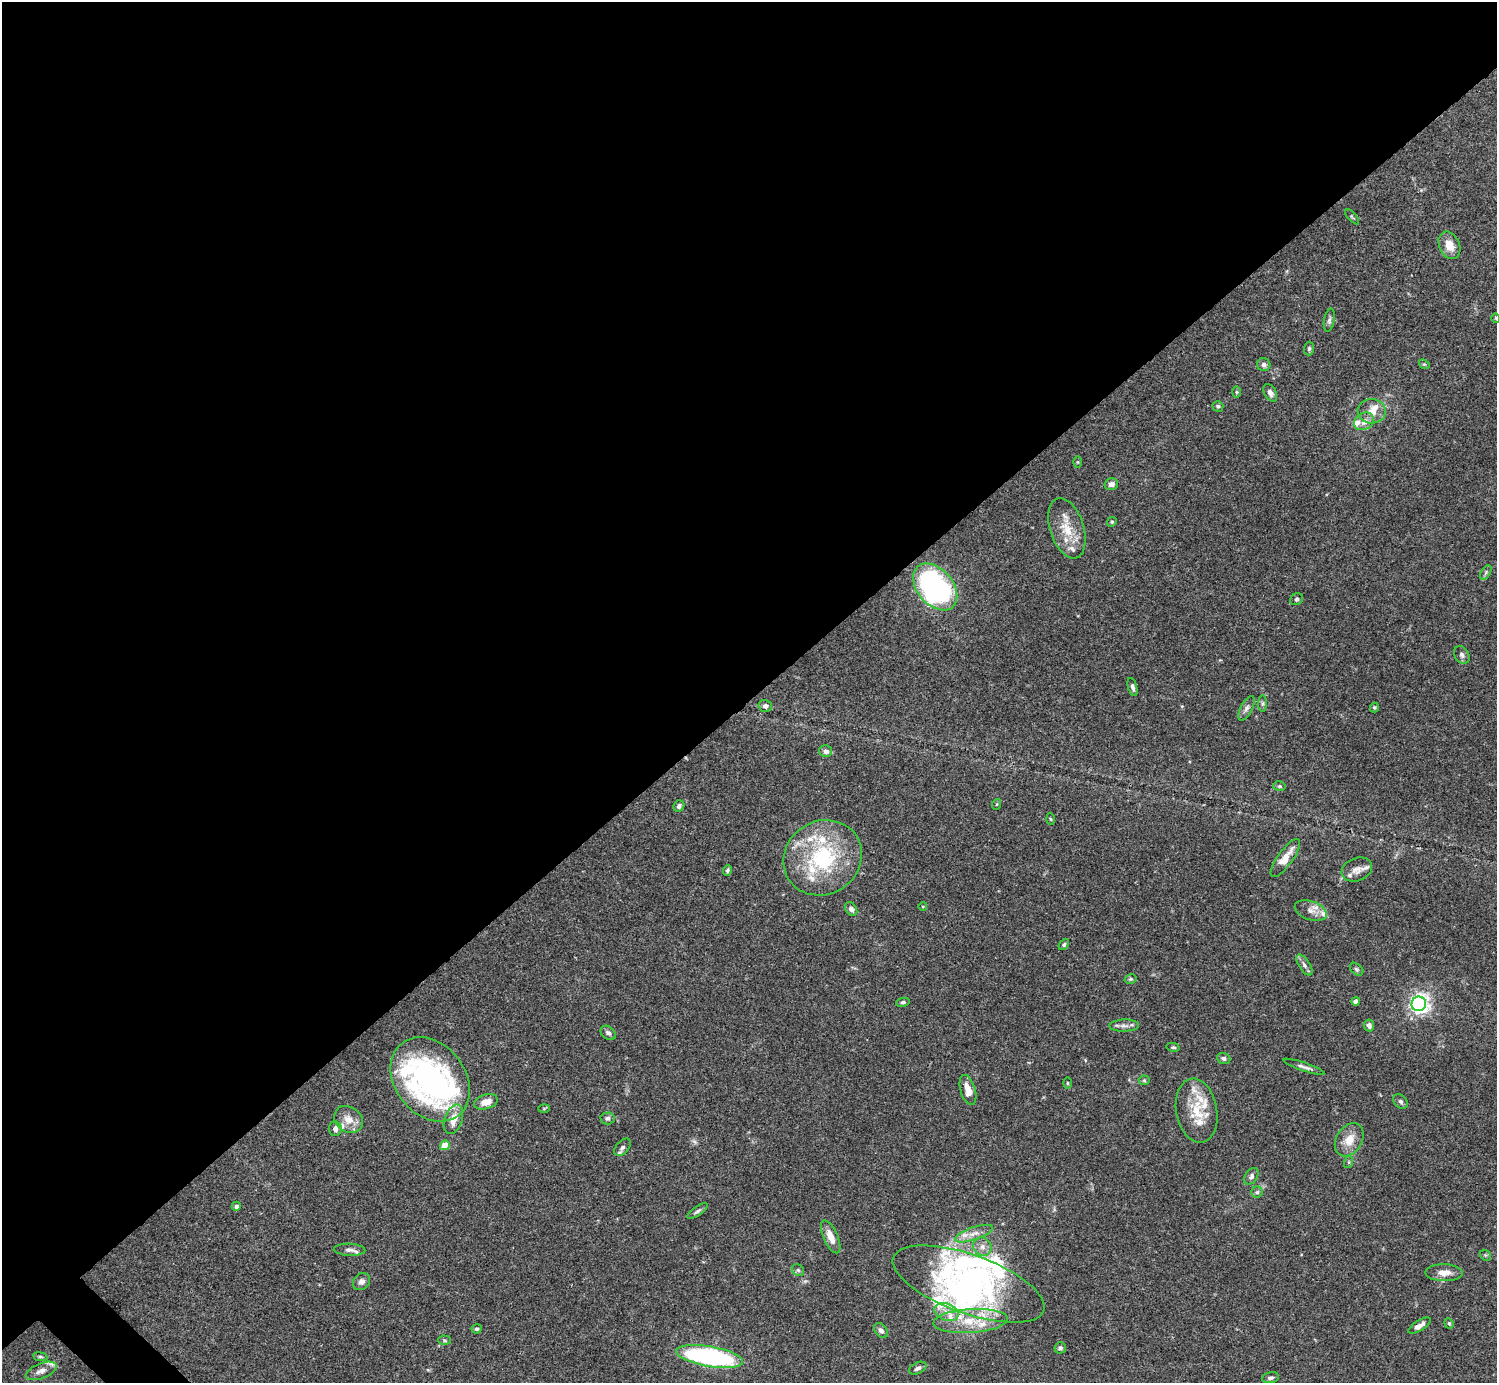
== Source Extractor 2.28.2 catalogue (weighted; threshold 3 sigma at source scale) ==
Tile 2 of 4 x 4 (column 2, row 1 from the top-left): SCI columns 1495-2989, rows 4301-5681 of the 5981 x 5981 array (HDU 1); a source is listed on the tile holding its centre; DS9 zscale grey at full resolution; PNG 1499 x 1385 px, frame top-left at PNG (2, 2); each listed source drawn as its Kron ellipse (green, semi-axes under 4 px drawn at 4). Shown black and unused: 51% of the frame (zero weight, under 3 of 4 exposures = <1% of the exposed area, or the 3 px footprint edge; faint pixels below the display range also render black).
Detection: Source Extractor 2.28.2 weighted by HDU 2 'WHT'; one run over the whole footprint, this tile lists its part. Background 0.0728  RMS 0.0032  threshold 0.0145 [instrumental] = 3 sigma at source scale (4.5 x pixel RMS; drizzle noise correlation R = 1.50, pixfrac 1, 0.05/0.05 arcsec/px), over >= 5 px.
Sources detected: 120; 1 too faint to see at this stretch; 4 inside a brighter object's white glare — neither listed nor drawn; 23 inside a brighter listed object's ellipse — not listed separately; the other 92 listed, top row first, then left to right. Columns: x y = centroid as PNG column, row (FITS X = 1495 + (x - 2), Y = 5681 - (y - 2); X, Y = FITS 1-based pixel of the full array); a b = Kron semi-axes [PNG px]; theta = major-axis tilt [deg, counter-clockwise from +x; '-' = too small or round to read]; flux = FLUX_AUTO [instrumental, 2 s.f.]
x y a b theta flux
1352 217 9 3 -49 0.4
1449 245 14 10 -65 3.9
1496 318 4 4 - 0.35
1329 320 12 5 79 0.88
1309 349 7 5 89 0.59
1424 364 6 4 -41 0.41
1264 365 7 6 - 1.2
1236 392 6 4 90 0.37
1270 393 9 6 -60 1.3
1218 406 5 5 - 0.52
1372 411 14 12 1 3.7
1364 421 10 8 30 2.7
1077 462 5 3 - 0.33
1111 484 7 6 - 1.3
1112 522 5 4 - 0.41
1067 528 31 17 -72 8
1486 572 8 4 60 0.66
935 587 27 18 -49 68
1297 599 7 5 30 0.58
1462 655 9 7 -58 0.98
1133 687 9 4 -74 0.91
1263 704 8 4 89 0.6
765 706 7 6 - 1
1374 707 5 4 - 0.4
1247 708 13 6 63 1.3
826 751 6 6 - 1.1
1279 786 6 5 - 0.6
997 804 5 3 - 0.29
679 806 6 5 - 0.91
1050 819 6 4 -87 0.33
823 858 40 36 33 32
1285 858 23 7 54 5
1357 869 16 11 22 2.4
727 870 5 3 - 0.52
923 906 4 3 - 0.26
851 909 7 5 -56 1.2
1311 911 16 9 -19 2.5
1064 945 6 4 50 0.54
1304 965 12 5 -57 1.1
1357 969 8 5 -41 0.58
1131 979 6 4 14 0.46
1356 1001 4 4 - 1.9
903 1002 7 4 10 0.53
1419 1004 7 7 - 120
1369 1025 6 5 - 1.3
1124 1026 15 6 1 1.5
608 1033 8 6 -39 1
1173 1047 7 4 -12 0.42
1224 1058 7 5 -21 0.9
1304 1067 21 4 -18 1.3
430 1079 46 35 -52 76
1144 1080 5 5 - 0.44
1067 1083 6 4 -89 0.34
968 1090 15 7 -73 3.8
1400 1101 8 6 -44 0.76
486 1102 12 7 16 3.4
544 1109 6 4 2 0.32
1197 1111 32 20 -79 10
608 1118 7 6 - 0.97
348 1119 15 12 -36 3.9
453 1119 15 8 71 4.1
335 1129 7 6 - 1.2
1349 1140 18 12 57 4.8
445 1145 5 4 - 7.7
622 1147 10 6 48 1
1349 1162 6 4 71 0.43
1251 1176 9 6 55 1.1
1257 1192 6 5 - 0.67
236 1206 4 4 - 0.99
698 1211 12 4 36 0.77
974 1234 20 6 19 3
831 1237 18 7 -66 3.2
982 1247 9 8 - 1.9
350 1250 16 6 -3 1.4
1485 1255 6 4 -44 0.44
798 1270 6 5 - 0.66
1444 1273 19 8 -1 3.3
361 1281 9 7 46 1.5
969 1284 80 29 -20 57
946 1312 12 8 -21 3.1
970 1321 37 12 4 10
1449 1323 5 4 - 0.44
1420 1326 13 5 32 1.7
477 1329 5 4 - 0.51
881 1330 8 6 -53 1.1
445 1340 6 4 -3 0.45
1060 1348 6 5 - 0.74
709 1356 34 10 -10 59
40 1357 7 3 -8 0.5
918 1368 9 5 27 1.1
41 1371 16 7 22 2
1270 1378 8 5 11 0.89
Isophote crosses this tile's border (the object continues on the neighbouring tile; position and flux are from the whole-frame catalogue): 1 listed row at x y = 1496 318